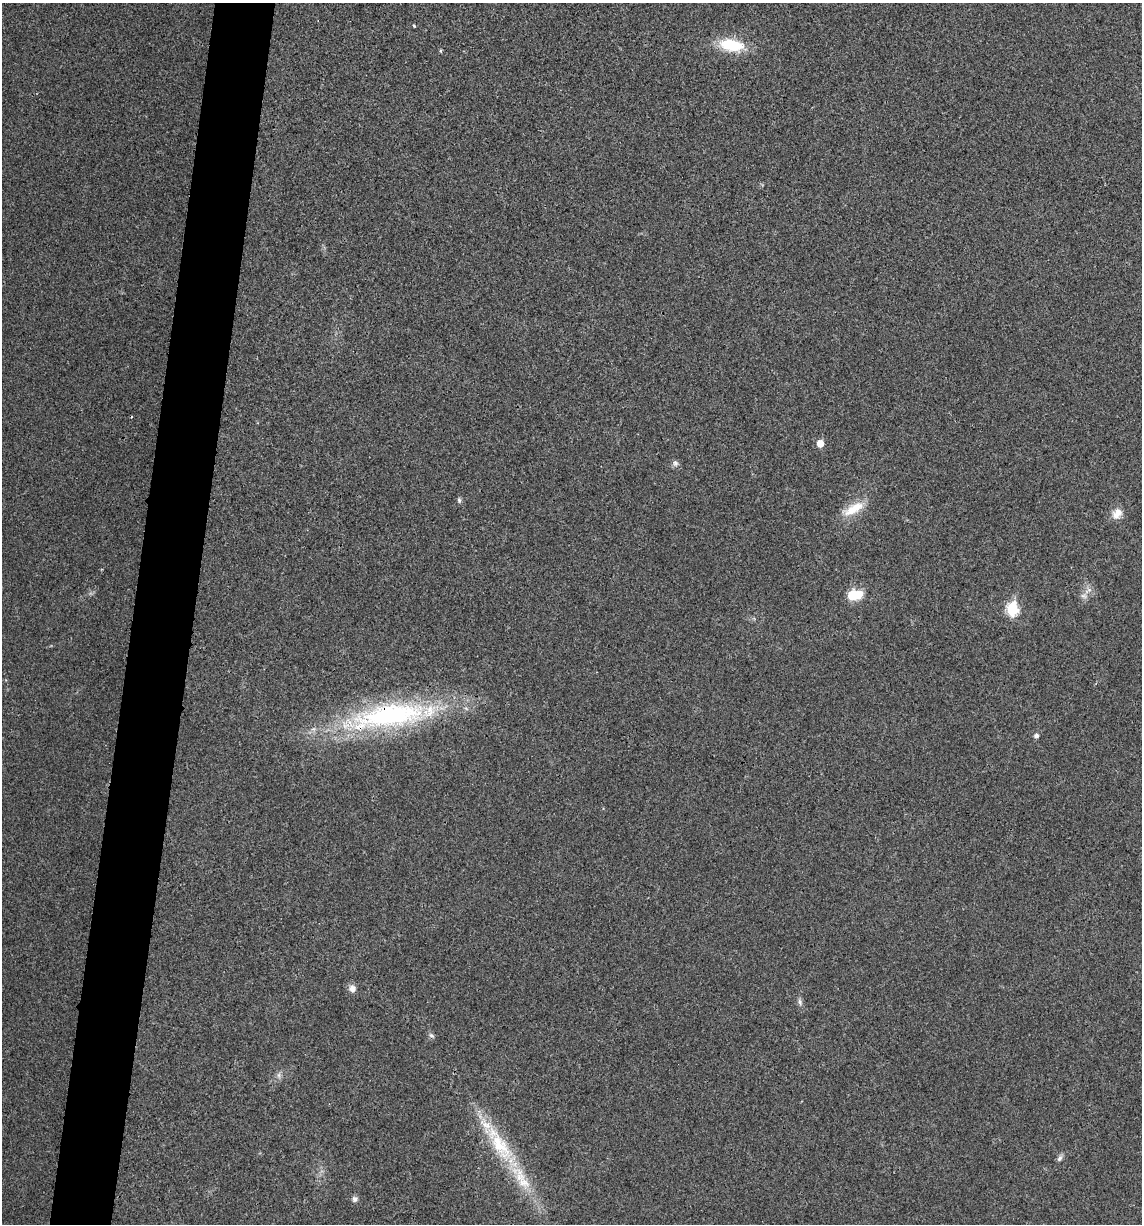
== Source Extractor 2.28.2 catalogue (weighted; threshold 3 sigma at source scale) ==
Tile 7 of 4 x 4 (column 3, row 2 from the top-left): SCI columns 2398-3537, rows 2450-3671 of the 4914 x 4897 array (HDU 1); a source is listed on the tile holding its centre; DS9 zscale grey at full resolution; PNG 1144 x 1226 px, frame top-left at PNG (2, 3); no overlay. Shown black and unused: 5% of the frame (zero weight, under 3 of 4 exposures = <1% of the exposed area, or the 3 px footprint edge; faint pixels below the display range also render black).
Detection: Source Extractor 2.28.2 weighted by HDU 2 'WHT'; one run over the whole footprint, this tile lists its part. Background 0.0202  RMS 0.0059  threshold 0.0265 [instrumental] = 3 sigma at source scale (4.5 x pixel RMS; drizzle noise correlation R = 1.50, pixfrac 1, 0.05/0.05 arcsec/px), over >= 5 px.
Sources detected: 22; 2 inside a brighter listed object's ellipse — not listed separately; the other 20 listed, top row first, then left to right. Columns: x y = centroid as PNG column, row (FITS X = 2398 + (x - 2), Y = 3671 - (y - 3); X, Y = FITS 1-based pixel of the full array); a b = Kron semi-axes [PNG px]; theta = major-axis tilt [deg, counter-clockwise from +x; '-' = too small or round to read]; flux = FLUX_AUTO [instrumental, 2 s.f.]
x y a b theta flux
414 25 4 3 - 0.64
731 45 32 15 -11 24
440 51 5 3 - 0.65
820 443 6 5 - 8.2
675 463 9 7 -80 1.9
459 500 7 5 -80 1.3
853 509 32 12 28 13
1117 513 15 11 54 6.1
1088 590 13 5 35 2.8
853 595 11 7 8 24
1012 609 7 6 - 60
390 716 115 27 9 140
1036 736 6 6 - 2
352 988 9 8 - 3.6
800 1002 10 6 -69 2
431 1035 8 6 -42 1.6
279 1075 8 6 -71 1.9
499 1144 73 21 -57 49
1060 1158 9 6 57 1.8
355 1199 6 6 - 2.4
Overlapping masked pixels (flux is a lower limit): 1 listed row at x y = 390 716